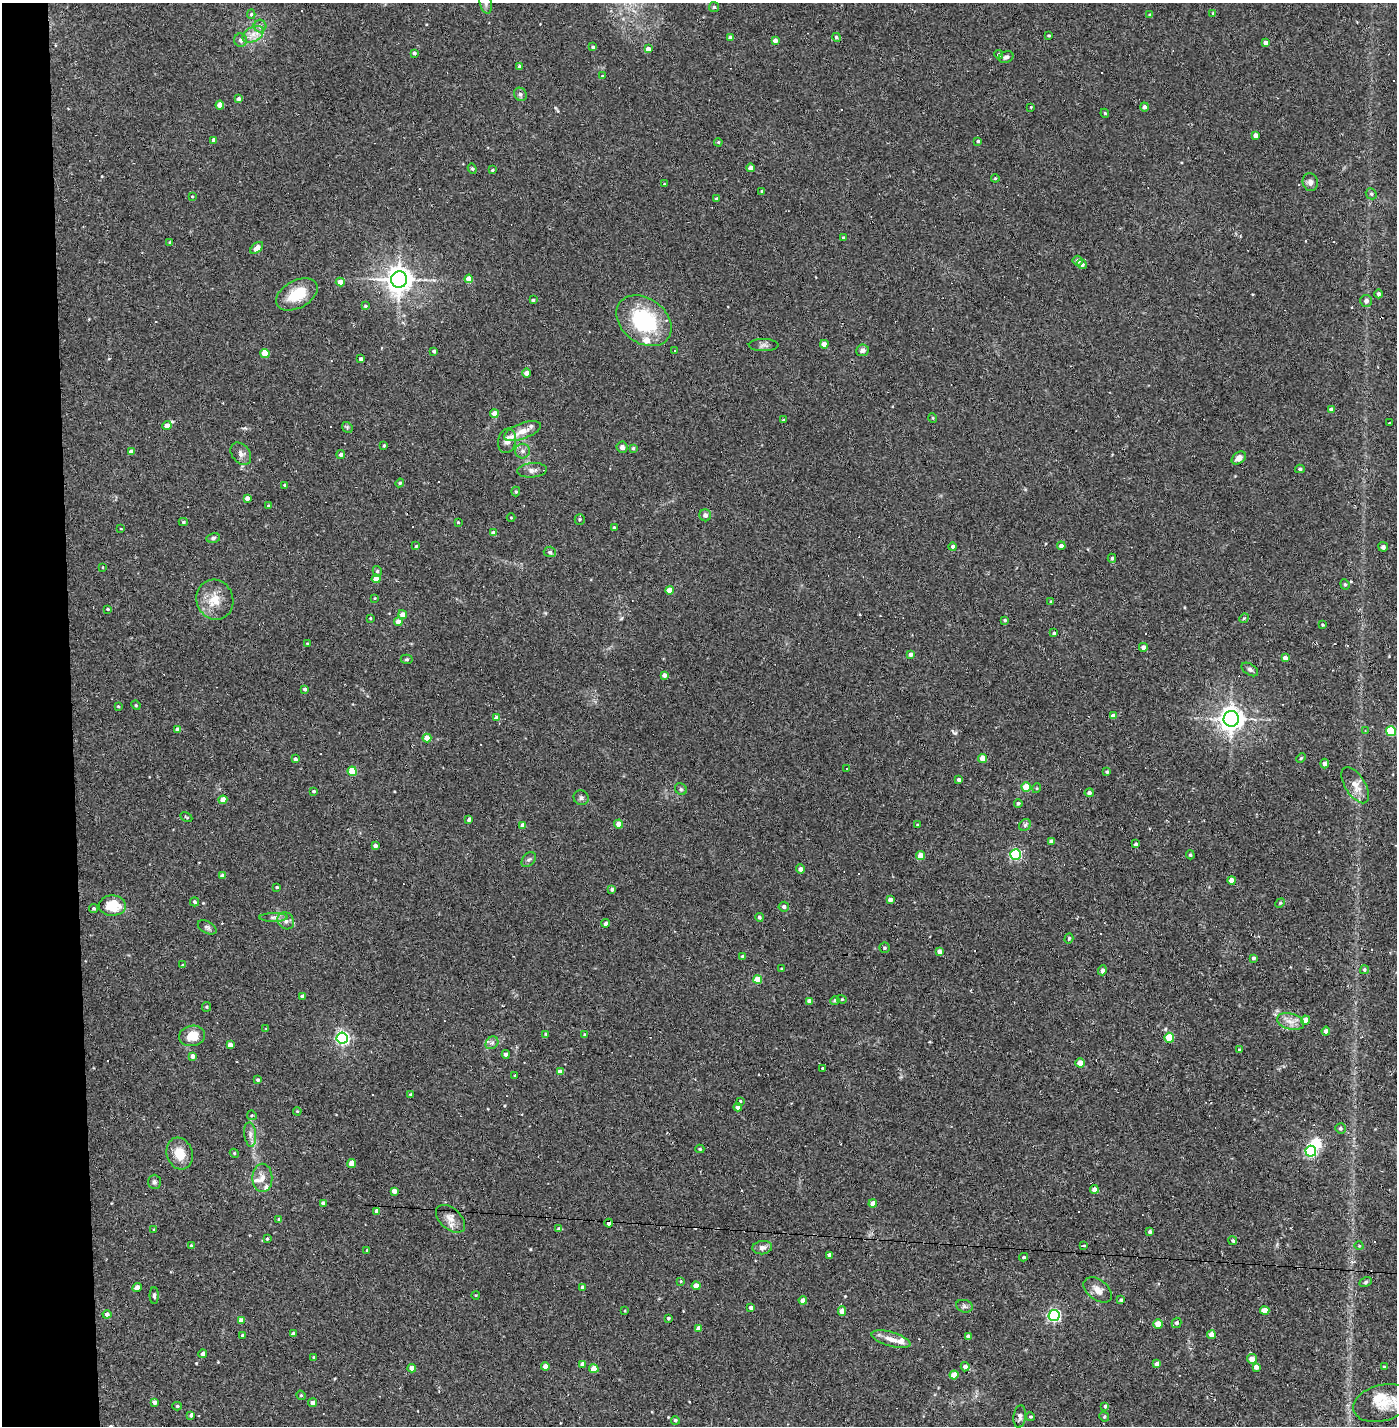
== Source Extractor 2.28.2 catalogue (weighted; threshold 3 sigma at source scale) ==
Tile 4 of 3 x 3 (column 1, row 2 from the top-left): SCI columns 57-1451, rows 1425-2848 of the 4297 x 4272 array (HDU 1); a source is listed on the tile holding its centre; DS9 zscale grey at full resolution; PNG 1399 x 1428 px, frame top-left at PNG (2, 3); each listed source drawn as its Kron ellipse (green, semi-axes under 4 px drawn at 4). Shown black and unused: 5% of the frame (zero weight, under 2 of 3 exposures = <1% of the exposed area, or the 3 px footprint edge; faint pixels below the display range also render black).
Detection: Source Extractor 2.28.2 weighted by HDU 2 'WHT'; one run over the whole footprint, this tile lists its part. Background 0.0582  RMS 0.0052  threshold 0.0234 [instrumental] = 3 sigma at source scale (4.5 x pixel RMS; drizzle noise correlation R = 1.50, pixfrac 1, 0.05/0.05 arcsec/px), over >= 5 px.
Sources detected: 324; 1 inside a brighter object's white glare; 16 cosmic-ray / hot-pixel residue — neither listed nor drawn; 9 inside a brighter listed object's ellipse — not listed separately; the other 298 listed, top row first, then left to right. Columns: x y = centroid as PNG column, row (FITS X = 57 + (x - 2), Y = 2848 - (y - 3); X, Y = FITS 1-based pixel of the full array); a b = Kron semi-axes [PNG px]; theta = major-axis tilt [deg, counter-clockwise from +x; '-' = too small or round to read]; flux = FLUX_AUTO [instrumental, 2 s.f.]
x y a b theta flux
486 3 11 6 -77 2.2
714 7 5 5 - 0.74
1213 13 4 3 - 0.67
251 14 5 4 - 0.81
1150 15 4 3 - 0.92
260 26 6 6 - 1.4
253 34 11 7 29 3.7
1049 36 3 3 - 0.6
836 37 4 4 - 0.95
731 38 4 4 - 2.1
240 40 7 6 - 1.5
775 40 4 4 - 2.7
1265 43 4 4 - 2.2
593 47 4 3 - 0.94
648 49 4 4 - 3.7
414 53 3 3 - 1
999 55 4 4 - 1.2
1006 57 7 5 23 1.3
519 67 3 3 - 1.4
602 76 4 3 - 0.54
520 94 7 6 - 1.5
238 99 4 4 - 1.3
220 105 4 4 - 7.5
1031 107 4 3 - 0.46
1144 107 4 4 - 1.5
1105 113 4 4 - 0.55
1256 135 4 4 - 2.7
214 140 4 4 - 2.7
978 141 4 3 - 0.86
718 142 4 3 - 0.59
751 168 4 4 - 3.9
472 169 5 4 - 0.66
492 170 3 3 - 0.53
995 178 4 4 - 0.56
1310 182 9 7 -74 1.9
664 184 3 3 - 0.37
762 191 3 3 - 0.71
1371 194 6 5 - 0.88
192 196 3 3 - 0.47
716 199 4 3 - 1.1
843 238 3 3 - 0.7
170 242 3 3 - 0.64
257 248 7 4 42 4.7
1078 261 5 5 - 2
1082 264 5 4 - 1.5
399 279 8 8 - 520
469 279 4 4 - 6.3
340 282 4 4 - 3.7
297 294 22 13 29 13
1379 294 4 4 - 1.3
533 300 4 4 - 0.67
1366 301 6 6 - 2
365 306 4 3 - 0.63
644 321 30 22 -37 42
824 344 4 4 - 4
764 345 15 6 0 1.8
675 350 3 3 - 1.4
862 350 6 6 - 1.8
434 351 3 3 - 1
265 353 4 4 - 11
361 359 3 3 - 1.1
527 373 4 4 - 2.9
1331 409 4 4 - 1.6
494 414 4 4 - 6.8
933 418 5 3 - 0.46
783 420 4 3 - 0.44
1390 423 3 2 - 0.68
167 426 4 4 - 4.4
347 427 6 4 -47 0.71
522 431 19 8 20 5.3
507 441 12 9 77 3.3
384 446 3 2 - 0.59
622 447 5 5 - 2
633 448 4 3 - 0.79
522 451 7 7 - 1.9
131 452 4 4 - 2.8
241 454 12 9 -52 2.6
341 454 4 4 - 1.8
1239 458 8 5 38 3.6
1300 469 5 4 - 0.7
532 470 15 7 5 2.3
400 483 4 4 - 0.54
285 485 3 3 - 0.69
516 492 5 4 - 0.64
247 498 4 4 - 2.4
268 506 4 3 - 0.58
705 515 6 6 - 1.7
511 517 4 3 - 0.36
580 519 5 5 - 0.77
183 522 4 4 - 0.81
458 522 4 3 - 0.53
614 528 3 3 - 0.86
121 529 3 2 - 0.35
493 533 4 4 - 3.4
213 538 7 4 11 1
416 546 4 3 - 0.43
1061 546 4 4 - 2.4
953 547 4 4 - 1.5
1383 547 5 4 - 1.4
550 552 6 5 - 1.1
1112 558 4 4 - 0.81
103 567 3 2 - 0.35
377 571 5 4 - 0.88
376 579 4 4 - 5.5
1345 584 5 4 - 0.72
670 590 4 4 - 5.8
375 598 3 3 - 0.37
215 600 20 18 -71 9.8
1051 602 4 4 - 0.77
108 609 3 3 - 0.58
402 614 4 4 - 3.4
370 618 3 2 - 0.44
1244 618 5 4 - 0.55
1005 620 4 3 - 0.62
398 622 4 4 - 5.4
1322 625 4 3 - 0.5
1054 633 3 3 - 0.68
307 643 4 2 - 0.33
1143 647 4 4 - 2.1
910 654 4 4 - 1.6
1285 658 4 4 - 2.6
407 659 6 4 2 0.7
1250 669 9 5 -33 1.3
664 675 4 4 - 2.2
305 689 3 3 - 1.2
136 705 5 4 - 0.56
118 706 4 4 - 0.55
1113 716 4 4 - 2.4
496 718 4 3 - 2.3
1231 719 8 7 - 450
177 730 4 3 - 2.3
1365 731 4 3 - 0.38
1391 731 5 5 - 27
427 738 4 4 - 8.1
983 758 4 4 - 6.1
1301 758 5 3 - 0.52
295 759 4 3 - 1.3
1324 764 5 4 - 1.9
846 769 3 2 - 0.46
352 771 4 4 - 15
1107 772 4 4 - 0.79
959 780 4 3 - 1.7
1355 785 20 10 -58 6
1026 787 4 4 - 11
1037 788 5 3 - 0.44
681 789 6 5 - 0.85
314 791 3 3 - 0.85
1089 793 4 4 - 1.2
581 798 8 7 - 1.3
223 800 4 4 - 6.1
1018 803 4 4 - 0.91
186 817 6 3 -27 0.55
469 819 4 3 - 1.6
618 824 4 4 - 4.1
523 825 4 4 - 2.2
918 825 3 3 - 0.73
1025 825 6 5 - 1
1051 841 4 4 - 1.8
1136 844 4 4 - 0.95
375 846 4 3 - 1.7
1015 854 5 5 - 55
1190 855 4 3 - 0.62
921 856 4 4 - 5.7
529 860 8 6 46 1.3
800 869 4 4 - 1.9
222 876 4 4 - 2.1
1232 880 4 4 - 4.5
277 887 3 3 - 0.72
612 889 3 3 - 1.5
890 900 4 4 - 2.3
194 902 4 4 - 1.1
1280 903 5 4 - 0.55
112 906 13 10 2 13
784 907 5 5 - 1.3
94 908 4 4 - 0.84
274 917 14 4 0 1.9
759 917 4 4 - 0.92
286 921 9 7 -47 2.3
606 923 4 4 - 1.3
207 927 10 6 -29 1.3
1069 939 5 4 - 0.58
885 948 5 5 - 0.81
939 952 4 4 - 2.7
742 956 4 4 - 0.74
1253 958 4 4 - 1.1
183 965 4 3 - 0.53
782 969 3 3 - 0.42
1102 970 5 4 - 1.8
1364 970 4 4 - 0.8
758 979 4 4 - 10
303 996 4 4 - 1.9
842 999 5 4 - 0.67
835 1000 4 4 - 0.89
809 1001 4 4 - 2.1
206 1007 5 4 - 0.6
1305 1020 4 4 - 3.7
1291 1022 14 8 -16 4
266 1028 4 2 - 0.36
1326 1031 4 4 - 1.6
546 1034 4 4 - 0.63
584 1034 4 3 - 0.48
192 1036 13 10 10 8.1
342 1038 5 5 - 110
1169 1038 5 5 - 14
492 1043 7 5 44 1.4
230 1045 4 4 - 2.9
1239 1050 3 3 - 0.48
506 1054 4 4 - 2
193 1056 4 4 - 2.9
1080 1063 4 4 - 6.7
822 1068 3 3 - 2
560 1072 4 4 - 3.2
515 1076 3 3 - 0.56
258 1080 3 3 - 0.89
411 1095 3 3 - 1
740 1101 3 2 - 0.46
738 1107 4 4 - 2.6
297 1111 4 3 - 0.44
252 1115 5 4 - 0.7
1341 1128 5 5 - 0.81
250 1134 12 6 -84 2.3
700 1149 4 4 - 0.57
1311 1151 5 5 - 59
180 1153 16 13 -72 8.4
234 1153 4 3 - 0.45
352 1163 4 4 - 7.9
262 1178 14 10 -89 4.2
154 1182 7 6 - 1.1
1094 1189 4 4 - 3.3
394 1191 4 4 - 3
323 1203 4 3 - 1.9
873 1204 4 4 - 4.4
377 1211 4 4 - 2.7
279 1219 4 4 - 0.98
450 1219 17 10 -42 4.3
609 1223 4 3 - 1.7
154 1229 3 2 - 0.32
559 1229 4 4 - 1.6
1150 1232 4 4 - 0.98
267 1239 4 4 - 0.69
1233 1241 4 4 - 0.79
191 1245 4 3 - 0.57
1083 1246 3 3 - 0.87
1359 1246 4 3 - 0.39
762 1248 10 6 9 2.2
367 1250 3 3 - 0.45
830 1255 4 3 - 1.8
1024 1257 4 3 - 0.67
681 1281 4 3 - 0.44
1366 1282 6 4 28 0.86
696 1286 4 4 - 5.7
582 1287 4 4 - 1.1
137 1288 5 4 - 2.7
1098 1290 16 10 -38 3.8
154 1295 8 4 -89 0.99
476 1295 4 3 - 0.38
803 1300 4 4 - 2.9
1121 1300 4 4 - 0.77
964 1306 8 6 -16 1.4
751 1308 3 3 - 1.5
625 1311 4 2 - 0.33
842 1311 4 4 - 5.3
1265 1311 4 4 - 7.2
107 1314 4 4 - 2
1054 1315 5 5 - 84
668 1318 3 3 - 0.69
241 1320 4 4 - 3.2
1177 1323 5 4 - 1.3
1158 1324 4 4 - 6.3
699 1328 4 4 - 3
293 1333 4 4 - 1.2
1211 1335 4 4 - 4.9
243 1336 4 4 - 1.3
968 1336 4 4 - 1.7
891 1339 20 7 -16 4.8
203 1354 4 4 - 1.7
314 1357 3 3 - 0.43
1252 1359 5 5 - 4.5
583 1364 4 4 - 3.5
1157 1364 4 4 - 2.5
545 1366 4 4 - 2.9
965 1367 4 4 - 2.2
1256 1367 4 4 - 2.3
1384 1367 4 3 - 0.67
412 1368 4 4 - 4.4
594 1369 4 4 - 7.5
954 1375 4 4 - 6.8
301 1395 5 4 - 0.7
154 1402 4 4 - 1.8
312 1403 4 4 - 2.3
1382 1403 29 18 15 11
177 1406 4 4 - 0.64
1105 1406 4 3 - 0.79
191 1415 4 3 - 1
1020 1417 11 6 83 1.8
1030 1417 4 4 - 0.65
1104 1417 5 4 - 0.73
675 1420 4 4 - 0.88
Overlapping masked pixels (flux is a lower limit): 1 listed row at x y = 609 1223
Isophote crosses this tile's border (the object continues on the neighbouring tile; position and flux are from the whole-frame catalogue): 1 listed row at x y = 486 3